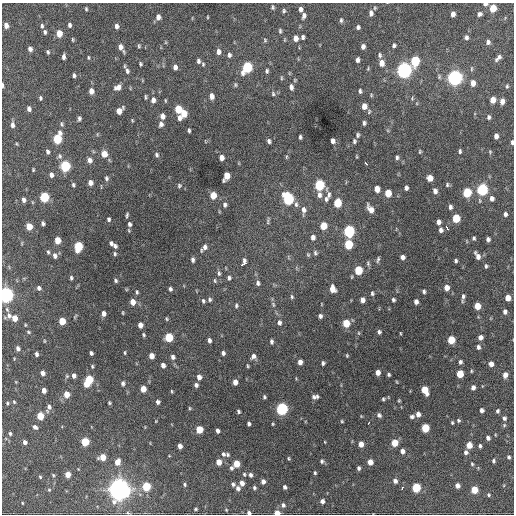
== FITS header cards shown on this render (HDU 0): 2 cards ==
NAXIS1  =                  512 / Axis length
NAXIS2  =                  512 / Axis length

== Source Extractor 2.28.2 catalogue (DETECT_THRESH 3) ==
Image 512 x 512 px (HDU 0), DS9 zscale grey, 1 PNG px = 1 image px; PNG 516 x 516 px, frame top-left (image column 1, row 512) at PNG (2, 3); no overlay
Background 995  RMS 33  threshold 97.8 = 3 sigma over >= 5 px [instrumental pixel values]
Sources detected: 349; all 349 listed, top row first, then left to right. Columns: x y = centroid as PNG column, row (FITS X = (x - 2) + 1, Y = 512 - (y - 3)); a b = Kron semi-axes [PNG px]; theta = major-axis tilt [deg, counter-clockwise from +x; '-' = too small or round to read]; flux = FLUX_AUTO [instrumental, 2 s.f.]
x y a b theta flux
485 4 5 3 - 7.3e+03
273 7 5 4 - 3.5e+03
493 8 6 5 - 4.6e+04
86 9 5 4 - 2.8e+03
301 9 6 4 -89 7.0e+03
284 11 5 5 - 3.7e+03
371 13 7 5 -87 7.6e+03
453 14 5 4 - 1.1e+04
480 14 6 5 - 5.3e+03
304 16 7 4 77 7.6e+03
158 17 6 5 - 1.1e+04
207 17 4 3 - 1.8e+03
341 20 6 4 89 3.7e+03
6 25 5 4 - 1.1e+04
69 25 5 4 - 5.9e+03
42 26 5 3 - 4.2e+03
116 26 5 4 - 7.6e+03
358 27 4 4 - 4.6e+03
280 31 6 4 -89 3.5e+03
45 32 4 3 - 4.1e+03
59 33 5 4 - 3.2e+04
303 37 5 4 - 5.2e+03
295 38 6 5 - 1.4e+04
466 38 6 5 - 6.0e+03
73 40 5 3 - 2.3e+03
265 40 5 4 - 2.8e+03
488 42 6 5 - 6.4e+03
394 45 5 4 - 4.7e+03
139 46 5 4 - 2.9e+03
363 46 5 4 - 7.7e+03
121 47 9 5 -59 1.2e+04
30 49 5 4 - 8.5e+03
48 52 5 4 - 3.3e+03
219 52 6 5 - 1.0e+04
229 55 6 4 -86 5.5e+03
380 55 7 6 - 5.2e+03
63 57 5 3 - 6.1e+03
88 57 5 3 - 2.4e+03
498 58 8 4 46 7.0e+03
357 60 5 4 - 6.4e+03
198 61 6 4 -85 5.5e+03
415 61 7 5 81 1.2e+05
381 63 7 6 - 1.6e+04
141 64 4 4 - 3.0e+03
203 64 5 4 - 2.9e+03
175 67 5 4 - 9.1e+03
247 67 7 6 - 1.9e+05
368 69 6 4 79 2.4e+03
404 70 7 6 - 8.3e+05
127 71 8 6 -78 6.5e+03
267 71 6 4 75 4.0e+03
74 75 4 3 - 4.8e+03
281 78 7 3 -82 2.6e+03
455 78 6 6 - 8.0e+05
473 83 6 5 - 1.5e+04
3 85 4 2 - 4.8e+03
235 85 6 5 - 3.4e+03
507 86 4 3 - 2.6e+03
118 87 8 6 25 1.2e+04
291 87 8 6 -80 8.3e+03
91 91 5 4 - 1.6e+04
360 91 6 4 -83 4.2e+03
273 94 7 5 -74 3.7e+03
371 95 5 4 - 2.4e+03
212 96 6 5 - 1.1e+04
145 97 7 3 -90 3.0e+03
40 98 5 4 - 3.5e+03
412 98 6 5 - 3.0e+03
153 100 7 5 89 9.9e+03
493 100 5 5 - 2.2e+04
165 101 5 3 - 2.0e+03
502 101 5 4 - 1.2e+04
364 106 6 5 - 1.8e+04
29 109 5 4 - 6.8e+03
178 109 6 5 - 5.2e+04
119 111 7 5 49 2.3e+04
369 111 7 5 76 3.4e+03
183 113 6 5 - 3.5e+04
162 116 6 5 - 1.1e+04
489 117 5 4 - 4.3e+03
79 118 6 4 80 4.7e+03
179 118 6 4 -83 7.0e+03
132 120 4 3 - 1.9e+03
364 123 5 4 - 4.7e+03
62 124 7 5 -75 3.7e+03
161 124 6 5 - 7.0e+03
12 125 7 4 -87 7.6e+03
189 130 4 3 - 3.5e+03
358 135 6 5 - 4.2e+03
496 136 5 4 - 9.5e+03
300 137 4 3 - 4.0e+03
57 139 7 5 75 1.1e+05
269 141 5 4 - 5.0e+03
333 141 5 4 - 9.0e+03
354 141 5 4 - 4.3e+03
512 142 5 3 - 4.0e+03
17 144 5 3 - 2.0e+03
460 151 5 3 - 3.8e+03
47 152 5 4 - 5.5e+03
420 152 6 4 89 2.6e+03
490 152 6 5 - 2.7e+03
104 154 7 6 - 1.9e+04
157 155 6 4 -70 4.6e+03
60 156 7 6 - 5.4e+03
356 156 5 3 - 1.9e+03
286 157 6 4 89 2.4e+03
397 157 5 4 - 4.4e+03
222 158 5 5 - 1.1e+04
90 160 6 6 - 9.1e+03
366 163 4 2 - 5.4e+03
65 166 6 5 - 1.7e+05
33 170 3 2 - 2.3e+03
51 175 6 5 - 7.9e+03
226 176 7 5 67 3.0e+04
106 178 6 5 - 4.5e+03
430 178 5 5 - 1.9e+04
90 182 5 5 - 1.1e+04
73 185 5 4 - 3.8e+03
319 185 6 5 - 1.6e+05
447 185 6 5 - 3.6e+03
179 186 6 5 - 3.6e+03
406 188 4 4 - 6.0e+03
377 189 6 5 - 2.0e+04
482 189 6 5 - 2.4e+05
435 191 6 5 - 8.1e+03
467 192 6 5 - 9.9e+04
388 193 6 5 - 3.9e+04
329 194 17 6 -71 1.0e+04
213 195 6 5 - 3.2e+04
319 195 8 5 -85 8.4e+03
44 197 6 5 - 1.4e+05
492 198 6 5 - 7.7e+03
288 199 7 6 - 2.4e+05
326 199 8 6 77 6.3e+03
24 200 5 4 - 7.1e+03
337 203 6 5 - 6.5e+04
296 204 9 5 85 6.7e+03
225 205 6 5 - 5.2e+03
450 207 5 4 - 5.9e+03
370 209 9 5 -57 1.6e+04
304 210 11 6 89 1.1e+04
505 214 5 4 - 6.0e+03
127 215 6 3 75 3.5e+03
456 218 6 5 - 6.8e+04
109 219 5 4 - 4.4e+03
268 221 11 4 80 3.8e+03
439 222 5 4 - 8.6e+03
43 223 4 4 - 4.8e+03
129 224 7 6 - 6.3e+03
29 226 5 5 - 3.1e+04
323 226 6 5 - 4.3e+04
447 228 5 3 - 8.2e+03
441 230 5 4 - 6.6e+03
349 231 6 5 - 2.4e+05
313 237 6 5 - 8.6e+03
474 238 4 3 - 3.4e+03
488 239 4 4 - 6.1e+03
57 240 5 4 - 3.0e+04
111 243 5 4 - 5.4e+03
348 244 6 5 - 1.0e+05
78 246 7 5 84 1.0e+05
115 246 5 4 - 5.6e+03
205 247 7 6 - 8.9e+03
48 252 6 4 -85 3.6e+03
315 253 6 5 - 4.3e+03
115 254 5 4 - 3.5e+03
308 255 5 4 - 2.8e+03
55 256 7 5 -69 9.3e+03
477 256 9 5 -62 1.2e+04
403 257 5 4 - 8.1e+03
378 259 8 4 77 4.0e+03
193 260 5 3 - 5.4e+03
456 261 4 3 - 3.6e+03
244 263 7 4 62 1.3e+04
368 263 7 4 -65 3.4e+03
486 266 5 3 - 3.4e+03
358 270 6 5 - 7.4e+04
219 273 8 5 -88 5.0e+03
71 278 4 3 - 3.6e+03
229 278 5 5 - 4.9e+03
116 281 4 3 - 3.7e+03
215 281 6 4 -72 2.9e+03
258 283 6 5 - 5.5e+03
446 287 5 4 - 1.8e+04
39 288 5 4 - 5.3e+03
170 289 4 3 - 5.0e+03
332 289 6 5 - 2.0e+04
424 291 4 3 - 3.7e+03
137 292 6 4 -88 3.4e+03
372 293 5 4 - 3.4e+03
6 295 6 5 - 8.6e+05
463 296 7 4 89 5.8e+03
292 297 5 4 - 3.1e+03
508 298 5 4 - 2.0e+04
210 299 6 5 - 4.4e+03
362 300 5 4 - 1.1e+04
393 300 4 3 - 4.0e+03
203 301 6 4 -80 4.0e+03
133 302 6 5 - 1.9e+04
416 302 5 4 - 8.7e+03
273 304 8 4 -64 4.5e+03
236 306 5 4 - 3.6e+03
477 306 5 5 - 3.5e+04
505 312 5 4 - 7.6e+03
104 313 5 4 - 1.0e+04
123 313 4 2 - 2.0e+03
9 316 13 7 27 1.1e+04
320 316 5 4 - 5.8e+03
14 318 5 5 - 2.1e+04
166 319 4 4 - 2.6e+03
62 321 5 5 - 4.2e+04
279 322 7 6 - 6.3e+03
346 323 6 5 - 4.8e+04
140 325 5 4 - 1.4e+04
28 332 5 4 - 2.7e+03
379 332 4 4 - 4.5e+03
400 333 4 3 - 1.8e+03
144 335 5 4 - 3.0e+03
169 337 6 5 - 8.0e+04
480 337 5 5 - 1.0e+04
209 340 5 4 - 6.5e+03
451 340 5 5 - 5.9e+04
44 341 4 3 - 1.9e+03
271 341 5 3 - 4.8e+03
478 347 5 4 - 5.4e+03
18 348 5 4 - 7.3e+03
91 353 4 3 - 4.8e+03
125 353 5 3 - 2.5e+03
223 353 4 4 - 6.1e+03
36 354 5 4 - 5.8e+03
347 355 5 3 - 2.2e+03
151 356 5 4 - 1.7e+04
253 356 7 5 55 8.6e+03
173 357 5 4 - 7.0e+03
300 362 5 4 - 1.1e+04
460 362 5 4 - 5.0e+03
323 363 4 4 - 4.6e+03
491 364 5 4 - 1.2e+04
163 365 5 4 - 1.0e+04
92 366 4 3 - 2.8e+03
248 366 4 3 - 2.5e+03
471 371 4 4 - 2.1e+03
378 372 5 4 - 1.3e+04
42 373 5 4 - 1.0e+04
389 374 4 3 - 3.4e+03
460 374 5 5 - 5.1e+04
505 375 5 4 - 1.4e+04
67 376 5 5 - 2.8e+03
74 376 5 4 - 7.9e+03
199 377 5 4 - 1.2e+04
89 379 6 5 - 8.1e+04
235 382 5 4 - 1.5e+04
397 382 4 2 - 1.6e+03
123 383 6 5 - 5.6e+03
86 384 5 4 - 2.6e+04
196 385 5 4 - 6.1e+03
473 387 5 4 - 8.7e+03
143 389 5 4 - 2.5e+04
44 390 5 4 - 1.3e+04
425 390 7 5 -65 4.6e+04
172 391 4 2 - 2.2e+03
67 394 5 5 - 2.7e+04
264 397 4 3 - 3.3e+03
315 397 7 4 5 7.0e+03
383 399 4 3 - 3.0e+03
399 400 3 3 - 2.1e+03
14 402 4 3 - 2.3e+03
158 402 5 4 - 6.4e+03
7 403 4 3 - 2.6e+03
109 403 4 3 - 2.7e+03
49 407 7 6 - 8.1e+03
190 408 4 4 - 2.3e+03
282 409 6 5 - 3.4e+05
482 410 4 4 - 7.5e+03
238 411 4 3 - 3.7e+03
498 411 5 4 - 3.7e+03
418 414 5 4 - 1.0e+04
379 415 5 4 - 5.6e+03
40 416 5 5 - 4.6e+04
412 417 6 5 - 4.6e+03
504 418 5 4 - 5.2e+03
458 420 5 5 - 3.4e+03
156 421 3 3 - 1.5e+03
342 421 4 3 - 2.3e+03
368 423 3 2 - 4.5e+03
452 423 4 3 - 2.7e+03
249 424 4 3 - 5.5e+03
273 424 3 3 - 2.1e+03
504 425 6 5 - 2.9e+03
35 427 5 4 - 6.6e+03
425 428 5 5 - 7.0e+04
199 429 5 5 - 5.0e+04
217 431 4 4 - 7.1e+03
10 433 4 3 - 3.0e+03
488 438 4 4 - 6.8e+03
25 442 4 4 - 7.0e+03
85 442 5 5 - 8.2e+04
325 442 3 2 - 1.4e+03
395 443 5 5 - 4.5e+04
361 444 5 4 - 1.8e+04
469 445 5 5 - 2.8e+04
180 446 5 4 - 1.1e+04
480 446 4 3 - 4.0e+03
402 451 5 4 - 1.1e+04
466 452 5 5 - 6.6e+03
223 454 7 6 - 5.6e+03
228 455 5 4 - 3.5e+03
103 457 5 5 - 2.8e+04
509 457 4 4 - 4.0e+03
289 458 5 3 - 2.3e+03
322 461 5 5 - 4.0e+03
493 461 4 4 - 3.6e+03
117 462 7 6 - 1.8e+04
219 462 5 4 - 2.1e+04
370 462 5 4 - 2.0e+04
236 464 5 5 - 4.0e+04
472 464 5 4 - 2.6e+03
231 468 5 4 - 4.8e+03
359 468 4 3 - 4.8e+03
315 473 4 3 - 2.9e+03
68 474 5 4 - 2.2e+04
244 474 6 4 -75 3.2e+03
53 475 5 4 - 2.6e+03
250 475 5 4 - 5.8e+03
40 477 5 4 - 2.7e+03
263 481 4 4 - 9.5e+03
395 481 5 4 - 8.4e+03
242 483 5 4 - 1.2e+04
185 484 4 4 - 3.0e+03
233 484 5 4 - 4.7e+03
457 485 5 4 - 1.1e+04
146 486 5 5 - 8.7e+04
285 487 4 3 - 5.6e+03
238 488 6 5 - 7.3e+03
254 488 5 4 - 3.9e+03
402 488 3 3 - 4.8e+03
416 488 5 5 - 9.5e+04
119 489 8 8 - 1.8e+06
49 490 4 4 - 2.5e+03
474 490 5 5 - 4.8e+04
488 495 5 4 - 2.8e+03
322 501 5 4 - 8.4e+03
22 503 4 3 - 1.9e+03
283 505 6 5 - 6.1e+03
196 509 4 3 - 2.6e+03
226 510 4 3 - 1.8e+03
128 513 5 3 - 2.5e+03
249 513 4 4 - 5.7e+03
277 513 5 4 - 2.1e+04
At the frame edge (FLAGS 8, measured only in part): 6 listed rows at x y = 485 4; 3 85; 512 142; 6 295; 249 513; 277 513